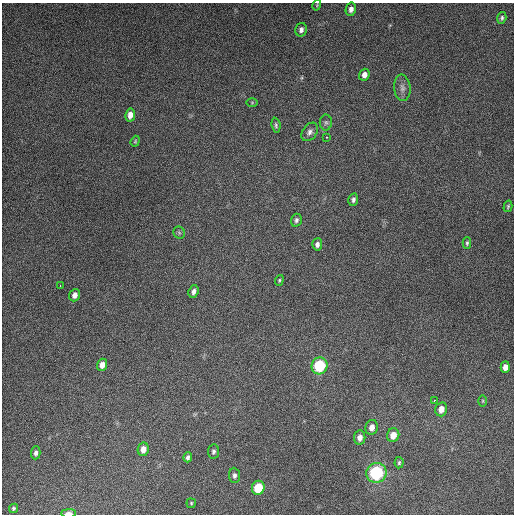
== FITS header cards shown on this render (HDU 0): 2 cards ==
NAXIS1  =                  512
NAXIS2  =                  512

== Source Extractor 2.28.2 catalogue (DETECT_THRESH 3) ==
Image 512 x 512 px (HDU 0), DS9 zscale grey, 1 PNG px = 1 image px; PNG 516 x 516 px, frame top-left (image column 1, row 512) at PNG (2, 3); each listed source drawn as its Kron ellipse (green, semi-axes under 4 px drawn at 4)
Background 5330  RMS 320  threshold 964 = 3 sigma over >= 5 px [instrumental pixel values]
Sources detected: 43; all 43 listed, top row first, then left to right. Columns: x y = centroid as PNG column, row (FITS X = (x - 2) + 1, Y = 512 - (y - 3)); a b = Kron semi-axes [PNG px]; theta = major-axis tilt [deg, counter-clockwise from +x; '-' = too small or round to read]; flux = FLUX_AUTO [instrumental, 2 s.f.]
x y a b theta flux
317 5 5 3 - 2.1e+04
351 9 7 5 76 9.6e+04
502 18 6 4 73 4.4e+04
301 30 7 5 78 7.7e+04
364 75 6 5 - 1.2e+05
402 88 13 8 -84 1.2e+05
252 102 5 3 - 1.9e+04
130 115 6 5 - 1.4e+05
326 122 8 6 90 5.4e+04
276 125 7 4 -83 4.2e+04
310 132 10 7 55 8.9e+04
327 137 2 2 - 1.5e+04
135 141 6 4 69 2.7e+04
353 200 6 4 78 5.9e+04
508 206 6 4 75 3.0e+04
296 220 6 5 - 5.5e+04
179 233 6 5 - 3.3e+04
467 243 6 4 89 3.5e+04
317 244 6 5 - 7.5e+04
279 280 5 4 - 2.9e+04
60 286 2 2 - 1.4e+04
194 291 6 5 - 8.7e+04
75 295 6 5 - 1.1e+05
102 365 6 5 - 1.4e+05
319 366 8 8 - 1.1e+06
505 367 6 4 87 1.5e+05
434 400 3 2 - 4.1e+04
483 401 6 4 90 2.6e+04
441 409 7 6 - 1.8e+05
372 427 7 6 - 1.3e+05
393 435 7 6 - 2.3e+05
360 438 7 5 82 1.3e+05
143 449 7 5 79 1.7e+05
214 451 7 5 82 5.5e+04
36 453 6 5 - 6.7e+04
188 457 5 4 - 6.1e+04
399 463 6 4 86 3.5e+04
376 473 10 9 - 1.7e+06
234 475 7 5 -85 6.2e+04
258 488 7 6 - 6.8e+05
191 503 5 4 - 2.5e+04
13 508 5 4 - 3.7e+04
69 513 7 4 1 1.4e+05
At the frame edge (FLAGS 8, measured only in part): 1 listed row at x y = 69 513